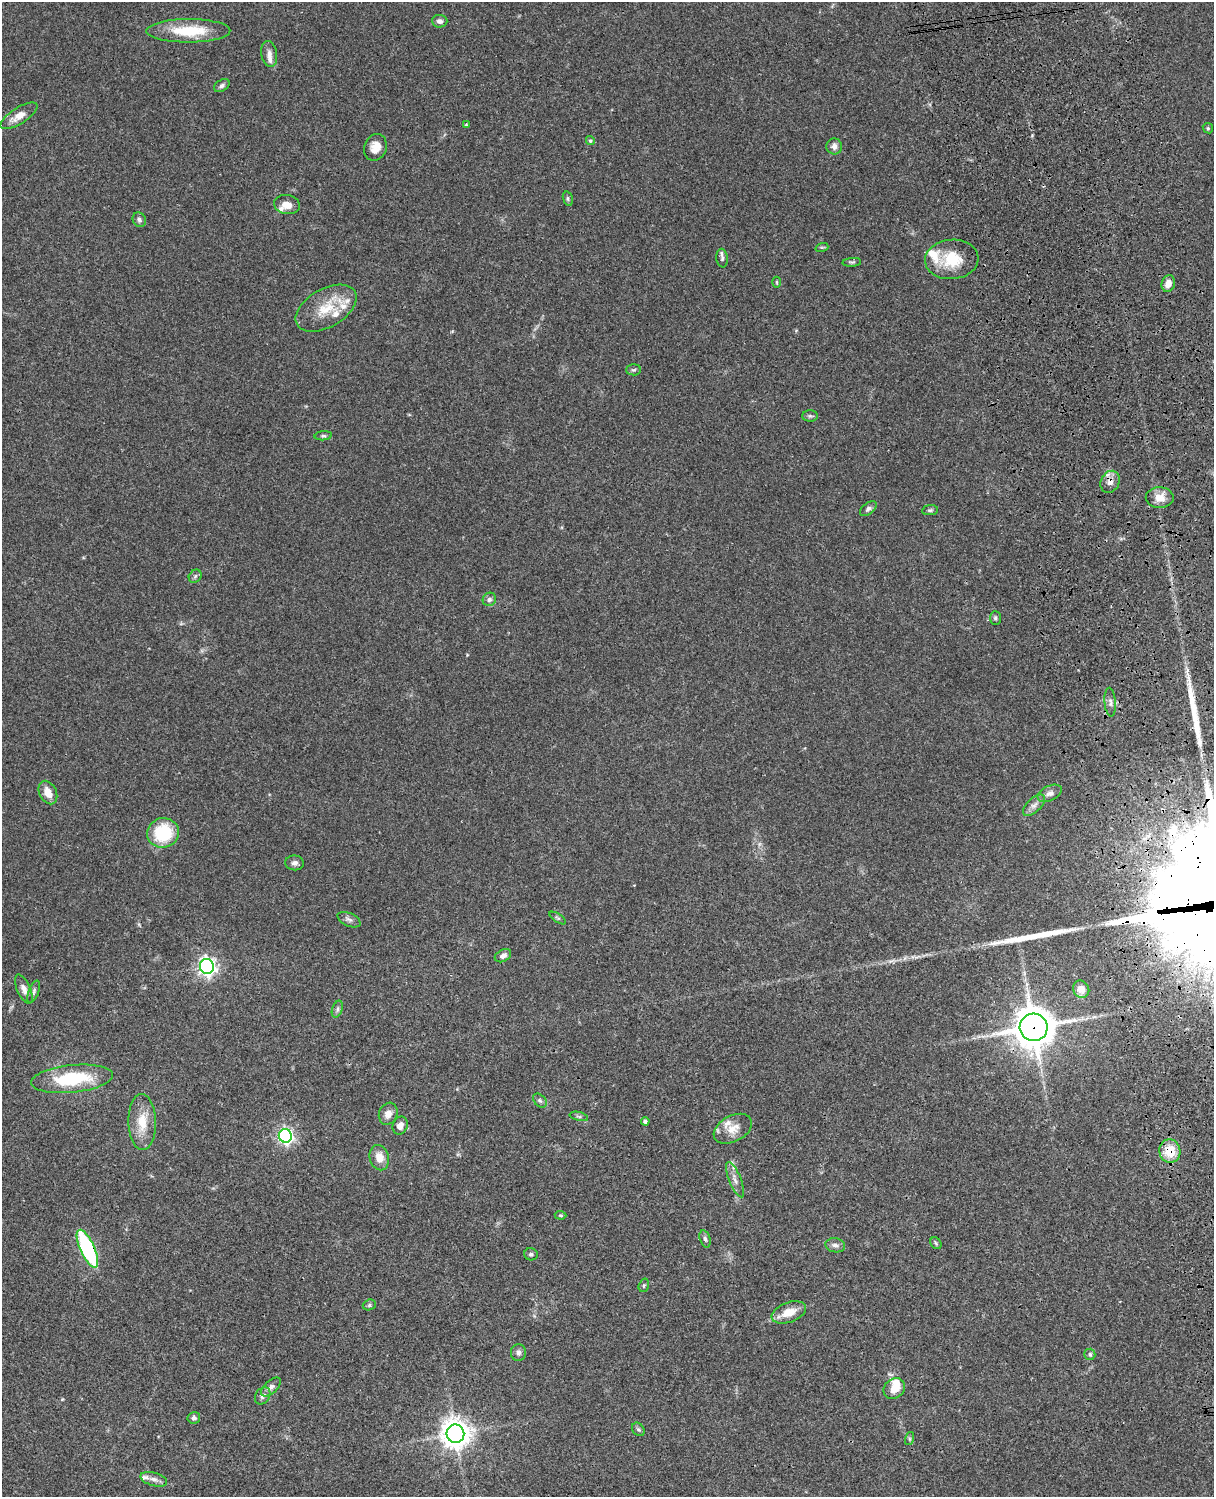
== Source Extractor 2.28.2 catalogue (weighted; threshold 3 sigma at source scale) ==
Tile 6 of 4 x 3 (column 2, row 2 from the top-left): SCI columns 1334-2545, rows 1773-3267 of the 5087 x 4927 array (HDU 1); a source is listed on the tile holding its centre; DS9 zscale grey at full resolution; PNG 1216 x 1499 px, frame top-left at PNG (2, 2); each listed source drawn as its Kron ellipse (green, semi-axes under 4 px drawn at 4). Shown black and unused: <1% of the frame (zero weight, under 3 of 4 exposures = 6% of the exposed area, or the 3 px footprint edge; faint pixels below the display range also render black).
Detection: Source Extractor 2.28.2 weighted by HDU 2 'WHT'; one run over the whole footprint, this tile lists its part. Background 0.079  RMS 0.0058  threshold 0.0262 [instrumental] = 3 sigma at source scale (4.5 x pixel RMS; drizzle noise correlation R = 1.50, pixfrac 1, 0.05/0.05 arcsec/px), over >= 5 px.
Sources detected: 88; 2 long thin detections or spike segments (spike, bleed or trail) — neither listed nor drawn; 10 inside a brighter listed object's ellipse — not listed separately; the other 76 listed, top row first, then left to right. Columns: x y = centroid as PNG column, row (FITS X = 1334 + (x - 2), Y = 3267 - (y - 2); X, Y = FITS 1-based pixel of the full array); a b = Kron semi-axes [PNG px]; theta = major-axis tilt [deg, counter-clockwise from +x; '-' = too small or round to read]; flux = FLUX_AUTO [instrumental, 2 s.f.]
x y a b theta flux
440 21 7 6 - 2.1
188 31 42 11 0 24
269 54 13 8 -80 3.2
222 86 8 5 32 1.6
19 116 21 8 32 7.1
466 125 3 3 - 0.71
1208 128 5 4 - 0.81
590 141 4 4 - 0.81
834 146 8 8 - 2.7
375 147 13 11 69 6.1
568 199 7 4 -74 1.1
287 205 13 9 -10 4.8
139 220 8 6 -61 1.7
822 247 6 4 17 0.83
722 258 9 5 -84 1.6
952 259 27 19 5 20
852 262 9 3 4 0.92
777 282 5 3 - 0.55
1168 283 8 6 74 4.5
326 308 33 19 30 17
634 370 7 5 2 1.1
810 416 8 5 -1 1.2
323 436 9 4 6 1
1110 482 11 9 65 3.8
1160 498 14 10 -2 6.4
868 509 10 5 37 1.7
930 510 8 5 8 1.1
195 576 7 5 46 1.2
489 599 7 6 - 1.7
995 618 7 5 -90 1.1
1110 702 14 5 -86 2.2
48 793 12 8 -63 6.1
1050 793 13 7 26 2.8
1034 805 14 7 44 3.1
163 833 16 14 16 29
295 863 9 7 -5 2.2
558 918 9 3 -33 1.1
349 920 12 6 -24 2.1
503 956 9 6 27 2.4
207 966 7 7 - 240
24 989 15 6 -66 3.5
1081 989 9 8 - 5
34 992 12 5 69 1.5
337 1009 9 5 71 1.3
1034 1027 14 13 - 1500
72 1079 41 13 6 34
540 1100 8 5 -48 1.4
388 1114 11 9 69 4.2
579 1116 9 4 -13 1.1
645 1121 4 4 - 1.5
142 1122 28 13 -89 13
400 1126 9 7 68 3.9
733 1129 20 13 28 8.1
285 1136 7 6 - 160
1170 1151 11 10 - 13
379 1158 13 9 -76 6.5
735 1180 19 6 -68 3.5
561 1215 6 4 -3 0.73
705 1239 9 5 -74 1.4
936 1243 6 5 - 0.91
835 1245 10 7 -9 2.6
87 1249 20 7 -65 81
531 1254 7 6 - 1.4
644 1285 7 5 73 0.98
369 1305 7 5 18 1.1
789 1312 18 10 20 9.2
518 1352 8 7 - 2.2
1090 1354 5 5 - 1.2
271 1387 12 6 44 2.6
894 1388 11 9 39 7.8
263 1396 9 7 56 2.2
194 1418 6 5 - 1.9
638 1429 7 5 -55 1.1
455 1434 9 9 - 770
910 1439 7 4 71 0.94
154 1479 13 6 -16 3.2
Overlapping masked pixels (flux is a lower limit): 4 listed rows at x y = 1110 482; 1034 1027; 1170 1151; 87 1249